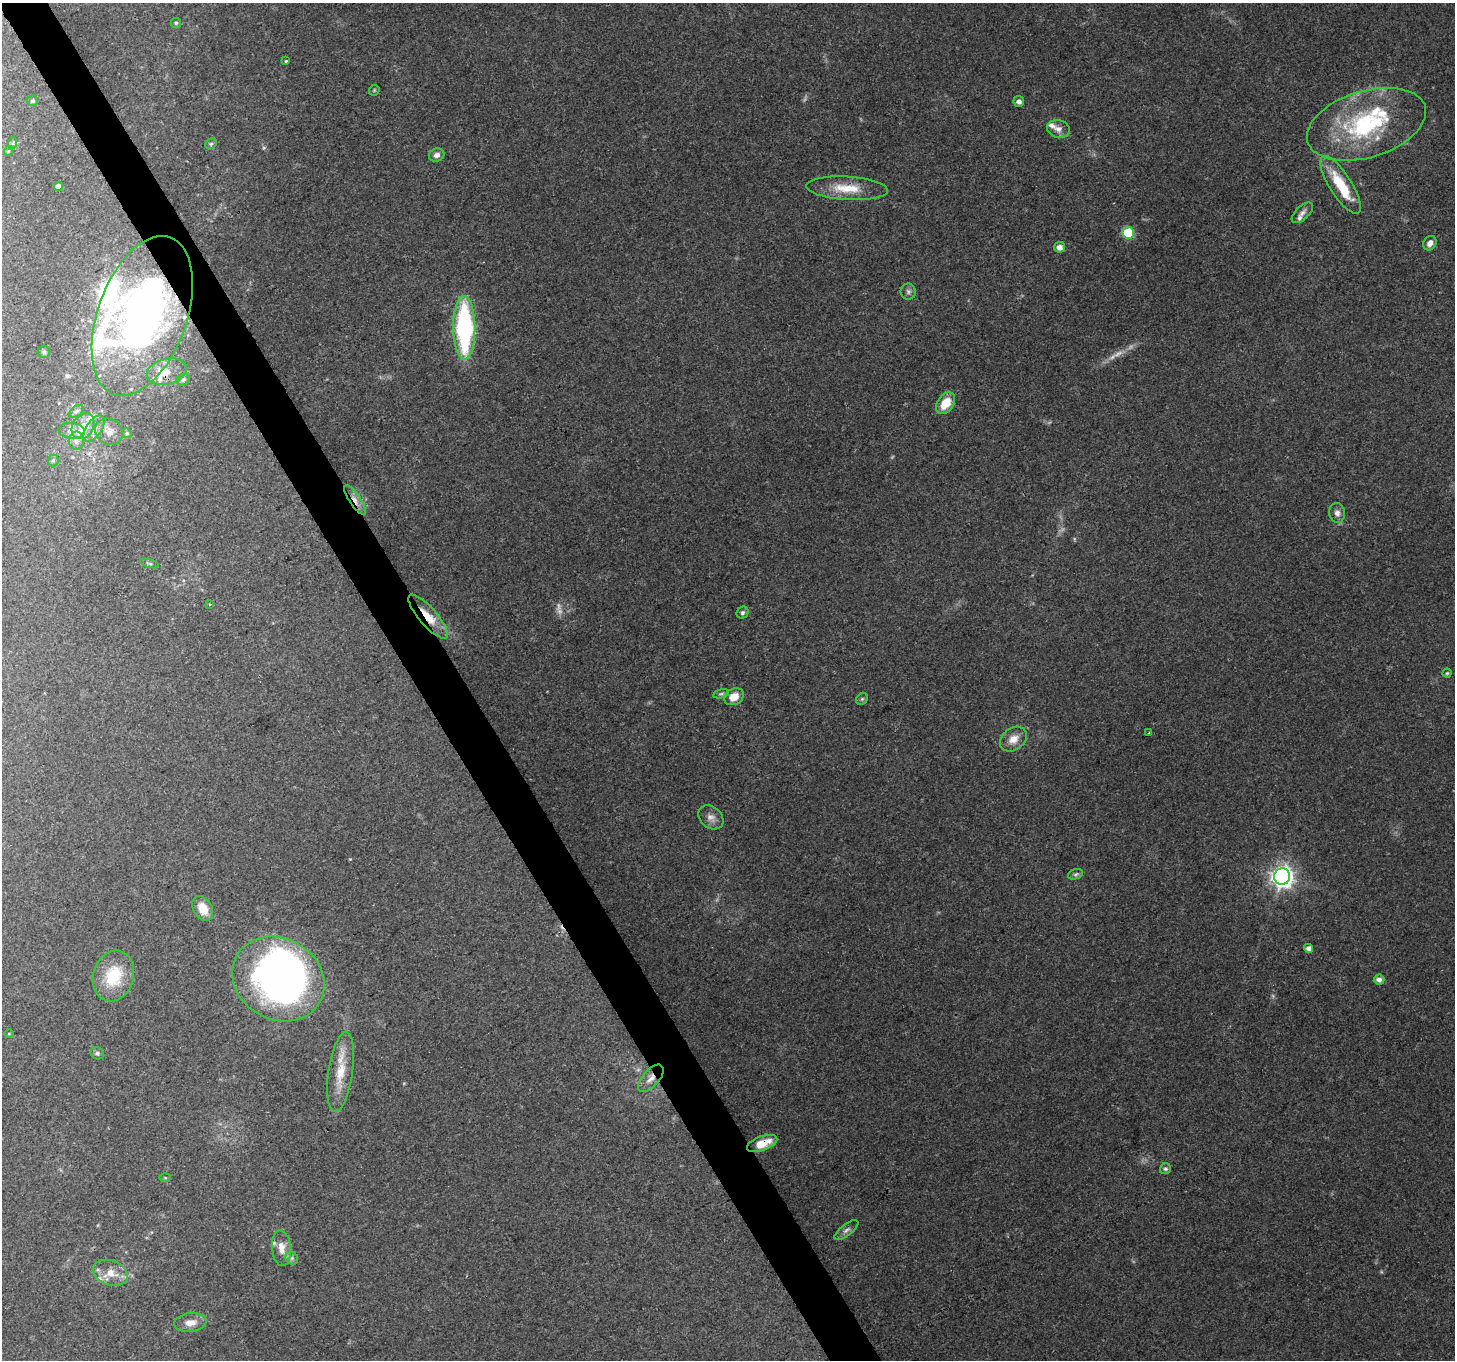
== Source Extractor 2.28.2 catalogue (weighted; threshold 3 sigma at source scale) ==
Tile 11 of 4 x 4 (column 3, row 3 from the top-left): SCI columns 2906-4358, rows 1466-2823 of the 5814 x 5707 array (HDU 1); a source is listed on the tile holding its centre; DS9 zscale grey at full resolution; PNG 1457 x 1362 px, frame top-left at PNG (2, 3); each listed source drawn as its Kron ellipse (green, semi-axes under 4 px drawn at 4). Shown black and unused: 3% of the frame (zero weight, under 3 of 4 exposures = <1% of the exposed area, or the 3 px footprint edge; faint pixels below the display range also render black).
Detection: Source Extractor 2.28.2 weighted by HDU 2 'WHT'; one run over the whole footprint, this tile lists its part. Background 0.206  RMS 0.0076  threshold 0.0343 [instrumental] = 3 sigma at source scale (4.5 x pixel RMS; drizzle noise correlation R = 1.50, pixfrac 1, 0.0396/0.0396 arcsec/px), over >= 5 px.
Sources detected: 89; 6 too faint to see at this stretch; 3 inside a brighter object's white glare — neither listed nor drawn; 15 inside a brighter listed object's ellipse — not listed separately; the other 65 listed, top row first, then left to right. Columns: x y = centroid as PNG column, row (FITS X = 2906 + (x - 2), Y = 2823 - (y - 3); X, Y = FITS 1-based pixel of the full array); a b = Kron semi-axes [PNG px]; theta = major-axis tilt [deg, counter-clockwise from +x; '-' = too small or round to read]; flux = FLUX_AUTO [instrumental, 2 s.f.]
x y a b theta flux
176 23 5 5 - 1.2
286 61 4 3 - 0.81
374 90 6 4 47 0.99
33 101 5 5 - 1.3
1019 101 5 5 - 3.3
1366 124 61 33 17 100
1058 129 11 9 -14 5
13 143 6 3 71 0.97
211 144 6 5 - 1.3
8 151 5 3 - 0.67
437 155 8 6 18 3.8
1341 185 33 11 -58 31
58 186 4 4 - 4
847 188 41 11 -3 22
1302 213 13 6 43 3.7
1128 233 6 6 - 45
1430 243 7 6 - 4.7
1060 247 5 5 - 5.3
908 292 8 7 - 2.3
142 316 83 44 70 330
464 328 32 11 -89 130
44 352 6 6 - 1.6
167 372 20 12 16 10
183 380 7 5 39 1.7
946 403 12 8 53 16
76 411 8 5 37 2
83 426 14 10 58 11
94 429 15 7 55 6
71 431 13 8 -4 4.6
109 432 14 12 -38 6.9
127 433 5 4 - 1.1
76 441 9 7 89 4.1
53 460 6 5 - 1.4
355 500 17 5 -56 6.1
1337 513 10 8 -80 3.9
149 563 9 3 -15 1.2
210 605 3 3 - 0.96
743 613 6 5 - 1.8
428 617 28 9 -49 16
1447 673 4 4 - 0.92
721 694 8 4 13 1.5
734 697 10 8 30 11
862 699 6 5 - 1.3
1149 733 3 2 - 0.71
1013 739 15 11 37 9.4
711 817 14 10 -41 5.1
1075 874 8 5 19 1.7
1282 876 8 8 - 470
203 908 13 9 -61 12
1309 948 4 4 - 4.4
113 976 26 20 73 32
278 979 48 40 -30 360
1379 980 5 5 - 4.1
9 1034 5 3 - 0.61
97 1053 7 6 - 1.8
341 1072 40 12 82 21
651 1078 17 8 48 7
762 1143 16 7 20 15
1165 1169 6 5 - 1.5
165 1178 5 3 - 0.75
846 1230 14 5 38 3.3
281 1248 18 9 -85 8.9
292 1258 7 6 - 2
110 1273 18 12 -21 12
190 1323 16 9 6 7.4
Overlapping masked pixels (flux is a lower limit): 6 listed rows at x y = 142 316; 167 372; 355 500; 428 617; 651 1078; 762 1143